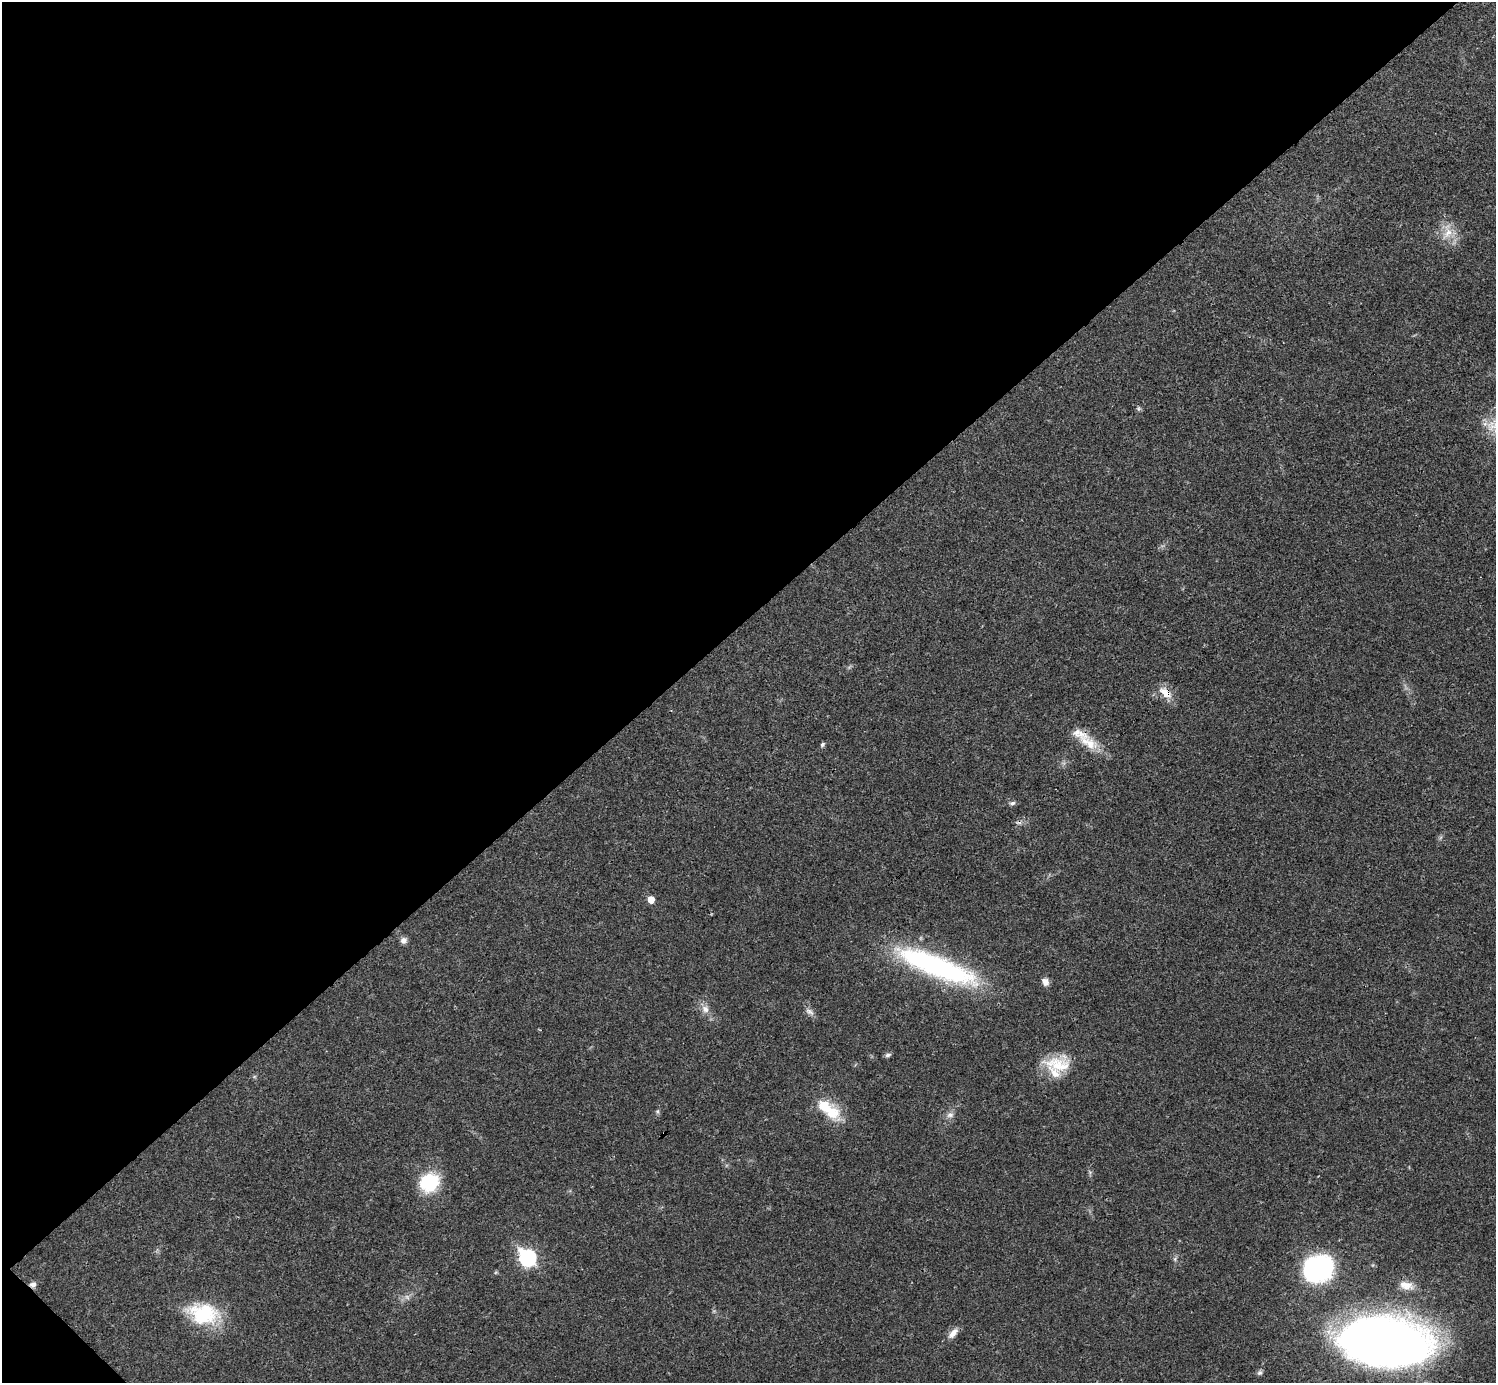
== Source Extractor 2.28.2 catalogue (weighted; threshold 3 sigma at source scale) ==
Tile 5 of 4 x 4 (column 1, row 2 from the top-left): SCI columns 1-1494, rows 2920-4300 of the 5981 x 5980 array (HDU 1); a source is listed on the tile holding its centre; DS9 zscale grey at full resolution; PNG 1498 x 1385 px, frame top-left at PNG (2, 2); no overlay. Shown black and unused: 45% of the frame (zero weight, under 3 of 4 exposures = <1% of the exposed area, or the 3 px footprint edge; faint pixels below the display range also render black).
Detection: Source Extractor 2.28.2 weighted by HDU 2 'WHT'; one run over the whole footprint, this tile lists its part. Background 0.0207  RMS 0.0022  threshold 0.01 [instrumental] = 3 sigma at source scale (4.5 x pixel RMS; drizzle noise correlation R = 1.50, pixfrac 1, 0.05/0.05 arcsec/px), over >= 5 px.
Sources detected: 32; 3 inside a brighter listed object's ellipse — not listed separately; the other 29 listed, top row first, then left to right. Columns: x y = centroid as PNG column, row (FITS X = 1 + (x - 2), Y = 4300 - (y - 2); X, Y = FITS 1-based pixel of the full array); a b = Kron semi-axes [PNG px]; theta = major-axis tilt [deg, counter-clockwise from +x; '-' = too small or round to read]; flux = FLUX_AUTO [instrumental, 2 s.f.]
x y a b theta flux
1448 232 25 13 80 4
1139 409 6 5 - 0.41
1165 693 20 10 -41 3.1
1089 743 32 15 -29 5.2
822 745 6 5 - 0.51
1012 803 8 5 3 0.56
651 900 7 6 - 1.9
403 940 8 8 - 1.1
937 966 99 23 -21 45
1045 982 10 8 -63 1.1
705 1009 11 9 -47 1.6
810 1012 13 7 -36 1
888 1055 8 5 12 0.55
1058 1065 35 21 -1 7.9
657 1111 7 5 89 0.42
832 1113 27 20 -43 6.4
950 1115 10 8 2 1.1
664 1134 3 3 - 0.42
429 1182 21 19 29 12
527 1258 10 8 -50 37
1175 1259 7 4 -73 0.43
1318 1269 20 17 10 56
33 1284 8 6 17 0.96
1406 1285 20 11 -14 2.5
407 1297 7 6 - 0.69
203 1313 43 26 -11 14
953 1333 17 7 48 1.8
1383 1341 59 31 -5 340
1260 1373 8 6 43 0.55
Overlapping masked pixels (flux is a lower limit): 4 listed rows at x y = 1165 693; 937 966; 664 1134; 33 1284